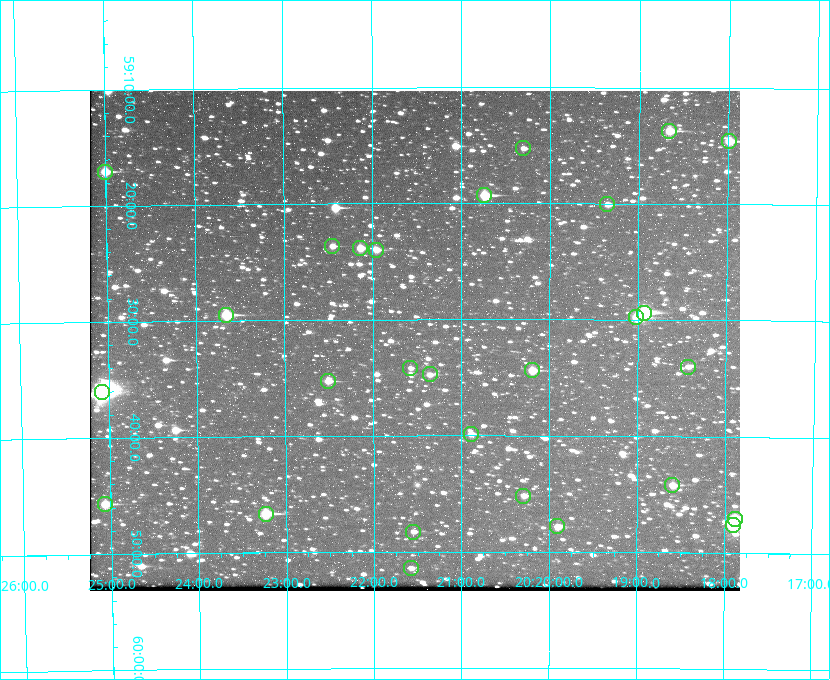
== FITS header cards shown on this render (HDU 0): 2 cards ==
NAXIS1  =                  650 / Width of table row in bytes
NAXIS2  =                  500 / Number of rows in table

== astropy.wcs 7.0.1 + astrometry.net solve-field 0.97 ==
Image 650 x 500 px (HDU 0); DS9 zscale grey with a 90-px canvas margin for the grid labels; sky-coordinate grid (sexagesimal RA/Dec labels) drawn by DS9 from the SOLVED WCS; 28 Tycho-2 reference stars matched to detected sources circled (green)
Header WCS: none
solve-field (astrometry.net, Tycho-2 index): SOLVED blind (the file carries no WCS)
Solved WCS: RA---TAN-SIP/DEC--TAN-SIP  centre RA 20:21:32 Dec +59:32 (305.38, +59.53 deg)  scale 5.17 arcsec/px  FOV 56.0' x 43.1'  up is -180 deg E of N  parity flipped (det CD > 0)
(file carries no celestial WCS; the grid is the blind solution)
Tycho-2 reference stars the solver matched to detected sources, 28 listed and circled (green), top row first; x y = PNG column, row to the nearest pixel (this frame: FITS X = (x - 90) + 1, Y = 500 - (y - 91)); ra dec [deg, ICRS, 3 dp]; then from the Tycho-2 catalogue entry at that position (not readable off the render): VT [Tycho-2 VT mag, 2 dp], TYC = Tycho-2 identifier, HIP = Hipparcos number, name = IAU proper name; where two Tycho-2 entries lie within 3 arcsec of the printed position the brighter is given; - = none
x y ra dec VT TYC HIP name
669 131 304.666 +59.228 9.63 3949-1325-1 - -
729 141 304.498 +59.243 9.91 3949-663-1 - -
523 148 305.075 +59.254 11.10 3949-857-1 - -
105 172 306.252 +59.284 9.41 3949-1643-1 - -
484 195 305.185 +59.322 8.95 3949-1869-1 - -
607 204 304.838 +59.335 10.93 3949-1877-1 - -
332 246 305.613 +59.394 10.81 3949-1261-1 - -
360 248 305.535 +59.397 10.37 3949-1383-1 - -
376 250 305.490 +59.400 10.79 3949-1179-1 - -
644 313 304.733 +59.490 8.93 3949-1451-1 - -
226 315 305.915 +59.492 9.25 3949-1149-1 - -
636 317 304.755 +59.496 9.37 3949-615-1 - -
688 367 304.607 +59.567 11.00 3949-1861-1 - -
410 368 305.394 +59.570 11.70 3949-405-1 - -
532 370 305.049 +59.573 10.18 3949-1099-1 - -
430 374 305.340 +59.579 10.98 3949-39-1 - -
328 381 305.628 +59.588 10.19 3949-1517-1 - -
102 392 306.271 +59.600 6.45 3949-2016-1 100714 -
471 434 305.223 +59.664 11.52 3949-1631-1 - -
672 485 304.649 +59.737 10.61 3949-735-1 - -
523 496 305.073 +59.753 11.06 3949-89-1 - -
105 504 306.265 +59.761 9.71 3949-555-1 - -
266 514 305.808 +59.778 8.73 3949-715-1 100545 -
735 519 304.470 +59.785 9.54 3949-1615-1 - -
733 525 304.474 +59.793 10.98 3949-1187-1 100048 -
557 526 304.976 +59.797 11.33 3949-1031-1 - -
413 532 305.387 +59.804 11.49 3949-285-1 - -
411 568 305.395 +59.857 11.71 3949-313-1 - -